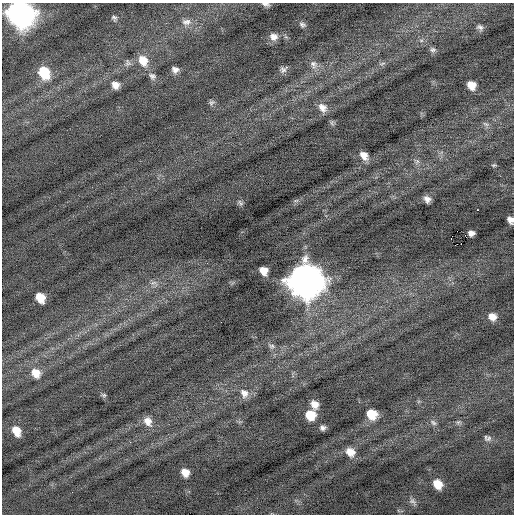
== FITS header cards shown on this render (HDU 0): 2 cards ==
NAXIS1  =                  512 / Axis length
NAXIS2  =                  512 / Axis length

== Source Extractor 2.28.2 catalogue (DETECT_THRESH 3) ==
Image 512 x 512 px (HDU 0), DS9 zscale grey, 1 PNG px = 1 image px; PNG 516 x 516 px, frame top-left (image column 1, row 512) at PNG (2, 3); no overlay
Background -0.0566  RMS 0.71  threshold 2.13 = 3 sigma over >= 5 px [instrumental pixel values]
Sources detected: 54; all 54 listed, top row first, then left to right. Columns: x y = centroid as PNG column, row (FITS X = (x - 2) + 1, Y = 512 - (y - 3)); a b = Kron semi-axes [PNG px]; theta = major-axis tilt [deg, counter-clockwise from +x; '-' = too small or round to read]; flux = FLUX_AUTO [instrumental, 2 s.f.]
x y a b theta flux
266 4 9 4 -13 150
20 14 14 12 -46 37000
114 18 8 5 -61 110
186 22 14 9 2 340
302 25 8 6 -31 130
480 27 8 7 - 160
274 37 11 9 -11 320
433 50 9 7 -8 130
143 61 15 11 -62 740
128 63 9 8 - 160
382 63 10 4 12 99
313 64 13 10 -65 310
286 67 6 3 40 470
175 70 8 7 - 230
44 72 14 10 -59 1500
152 76 11 8 -40 210
115 85 9 8 - 340
471 85 8 7 - 510
212 102 8 7 - 120
322 108 13 10 -48 370
486 124 9 5 -27 110
364 156 11 8 -51 400
417 161 8 6 53 130
494 165 6 4 11 56
427 199 7 5 -52 230
296 201 7 4 2 78
240 203 9 5 -46 99
477 210 3 2 - 120
510 220 7 5 -64 240
471 233 6 5 - 200
465 235 3 2 - 420
461 244 2 2 - 22
264 271 8 7 - 520
305 281 15 14 - 87000
153 283 10 6 17 190
40 298 9 7 -53 730
492 317 8 7 - 380
271 346 10 7 -32 180
36 373 13 11 -52 610
244 393 13 10 -54 380
104 395 7 5 -15 79
314 404 9 7 -67 390
372 414 9 8 - 1000
310 415 9 9 - 890
148 421 13 9 -58 420
458 422 7 4 44 88
433 423 9 5 -38 130
323 428 6 5 - 150
16 431 11 8 -62 620
487 438 10 7 -16 150
350 452 10 9 - 530
185 472 8 7 - 430
438 484 10 8 -51 720
413 501 12 7 -44 190
At the frame edge (FLAGS 8, measured only in part): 3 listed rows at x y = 266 4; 20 14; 510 220